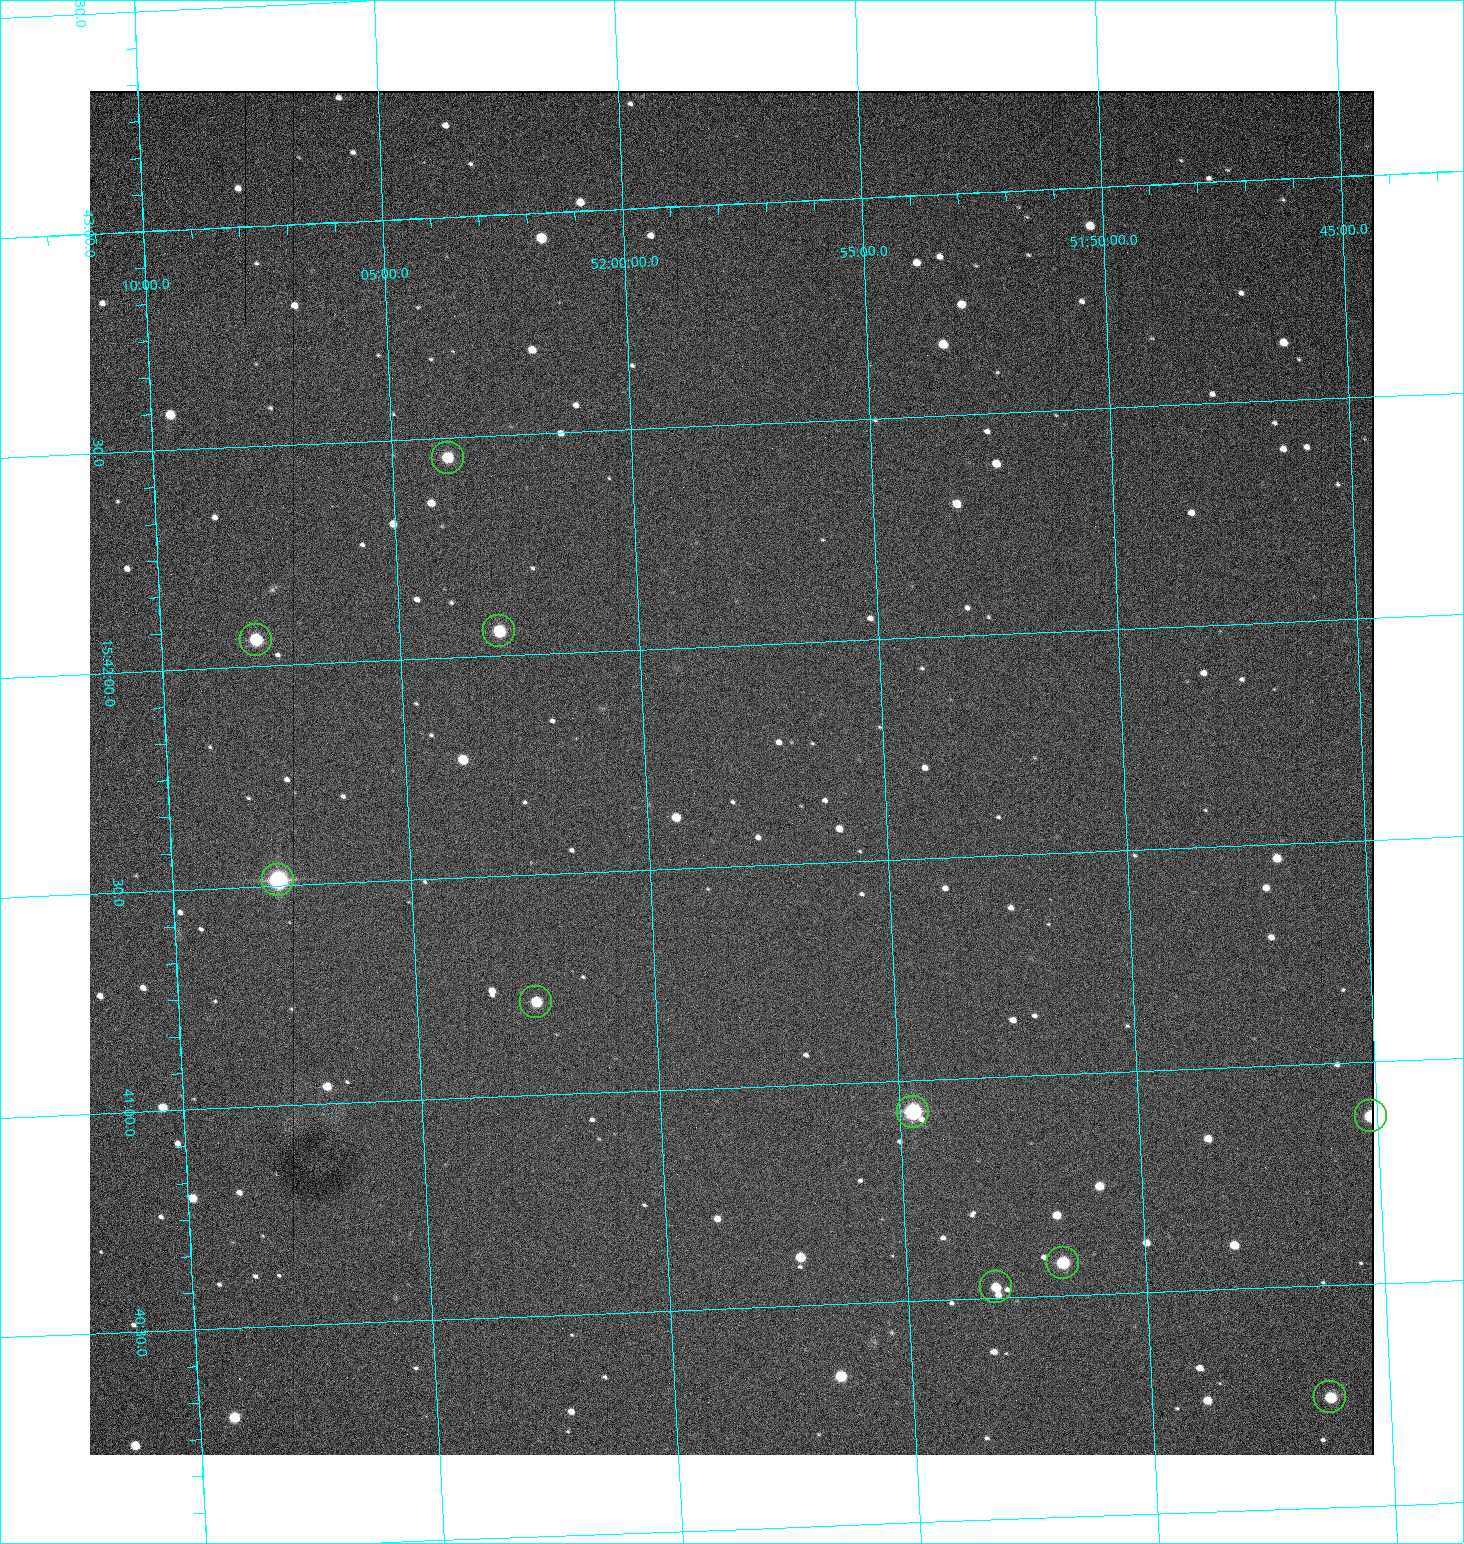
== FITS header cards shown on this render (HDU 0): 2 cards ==
NAXIS1  =                 1284 / length of data axis 1
NAXIS2  =                 1364 / length of data axis 2

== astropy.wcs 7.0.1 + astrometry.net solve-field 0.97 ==
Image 1284 x 1364 px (HDU 0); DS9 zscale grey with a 90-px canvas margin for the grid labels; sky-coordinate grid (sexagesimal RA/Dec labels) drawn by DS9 from the SOLVED WCS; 10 Tycho-2 reference stars matched to detected sources circled (green)
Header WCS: RA---TAN/DEC--TAN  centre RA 15:41:43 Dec +51:58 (235.43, +51.97 deg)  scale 1.26 arcsec/px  FOV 26.9' x 28.5'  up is +93 deg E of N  parity flipped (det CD > 0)
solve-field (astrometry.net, Tycho-2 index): VERIFIED the header's WCS against the Tycho-2 star catalogue (10 matches, 0 conflicts) and refined it, rather than solving blind
Solved WCS: RA---TAN-SIP/DEC--TAN-SIP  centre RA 15:41:43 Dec +51:58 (235.43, +51.97 deg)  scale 1.26 arcsec/px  FOV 26.9' x 28.6'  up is +92 deg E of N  parity flipped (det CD > 0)
The solver's refit moves the header's centre by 1.2 arcsec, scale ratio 1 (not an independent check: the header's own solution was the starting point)
Tycho-2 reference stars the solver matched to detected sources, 10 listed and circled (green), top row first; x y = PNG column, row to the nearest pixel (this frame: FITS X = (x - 90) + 1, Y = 1364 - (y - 91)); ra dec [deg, ICRS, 3 dp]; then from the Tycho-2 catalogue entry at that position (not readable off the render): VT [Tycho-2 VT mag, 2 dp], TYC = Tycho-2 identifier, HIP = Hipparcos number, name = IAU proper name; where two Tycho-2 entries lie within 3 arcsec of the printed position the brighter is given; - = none
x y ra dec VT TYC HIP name
448 458 235.614 +52.064 11.61 3489-1132-1 - -
499 631 235.514 +52.049 11.19 3489-1407-1 - -
256 640 235.515 +52.133 11.12 3489-1380-1 - -
278 880 235.378 +52.130 9.31 3489-1322-1 76850 -
536 1002 235.303 +52.042 11.52 3489-958-1 - -
913 1112 235.232 +51.912 9.59 3489-824-1 - -
1371 1116 235.219 +51.752 10.98 3489-1435-1 - -
1063 1263 235.143 +51.862 10.97 3489-1016-1 - -
996 1287 235.131 +51.886 12.29 3489-908-1 - -
1330 1397 235.062 +51.771 11.53 3489-1453-1 - -